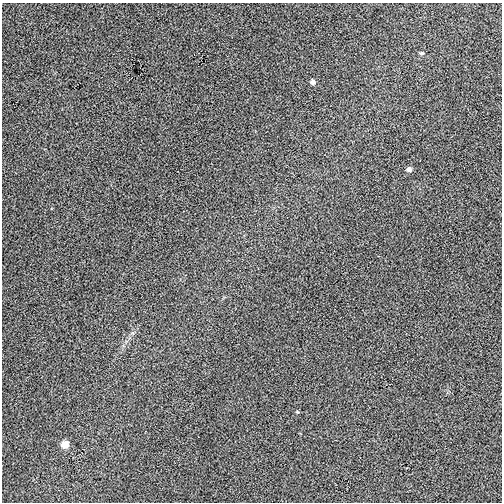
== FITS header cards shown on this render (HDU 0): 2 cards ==
NAXIS1  =                  500
NAXIS2  =                  500

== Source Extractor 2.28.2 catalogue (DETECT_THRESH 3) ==
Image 500 x 500 px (HDU 0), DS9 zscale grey, 1 PNG px = 1 image px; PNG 504 x 504 px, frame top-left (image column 1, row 500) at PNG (2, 3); no overlay
Background 0.00177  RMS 0.019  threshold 0.0556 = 3 sigma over >= 5 px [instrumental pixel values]
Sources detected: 4; all 4 listed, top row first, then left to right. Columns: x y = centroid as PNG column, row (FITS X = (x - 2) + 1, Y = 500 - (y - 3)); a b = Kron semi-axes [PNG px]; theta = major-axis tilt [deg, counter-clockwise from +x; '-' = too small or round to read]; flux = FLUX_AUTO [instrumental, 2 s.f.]
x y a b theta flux
422 53 6 4 -14 1.9
313 82 5 5 - 4.4
409 169 6 6 - 4.3
65 444 6 6 - 18